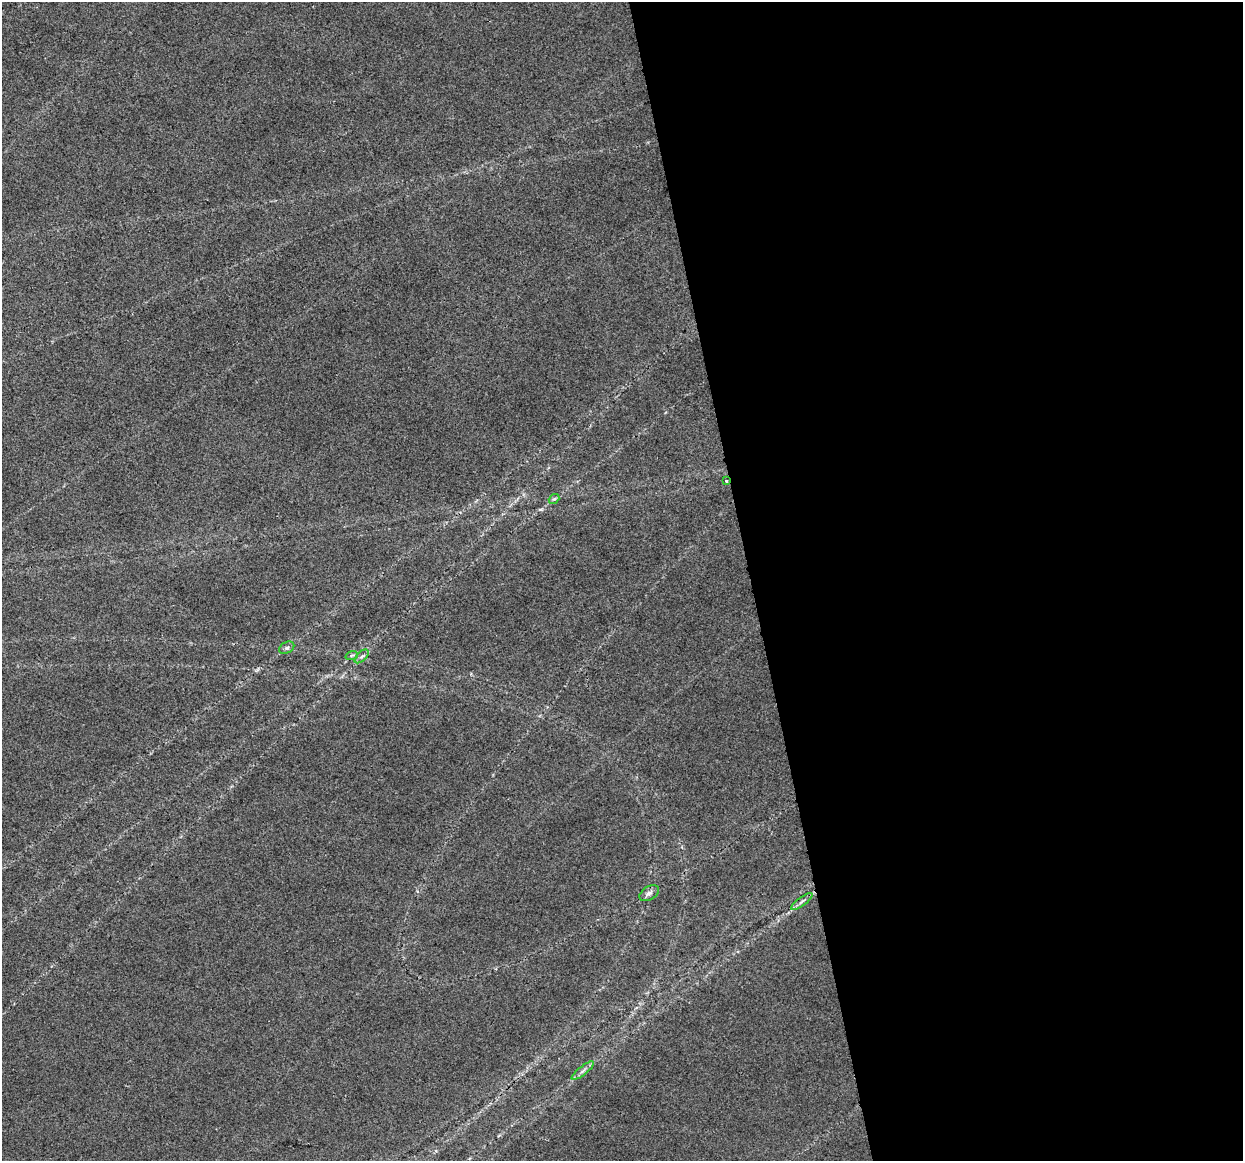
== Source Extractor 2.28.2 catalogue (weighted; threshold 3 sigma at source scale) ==
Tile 8 of 4 x 4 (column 4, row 2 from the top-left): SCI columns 3725-4965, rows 2398-3556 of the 4965 x 4747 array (HDU 1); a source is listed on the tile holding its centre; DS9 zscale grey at full resolution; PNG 1245 x 1163 px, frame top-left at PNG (2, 2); each listed source drawn as its Kron ellipse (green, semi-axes under 4 px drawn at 4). Shown black and unused: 40% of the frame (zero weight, under 2 of 3 exposures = <1% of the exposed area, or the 3 px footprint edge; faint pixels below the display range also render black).
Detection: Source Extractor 2.28.2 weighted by HDU 2 'WHT'; one run over the whole footprint, this tile lists its part. Background 0.0253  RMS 0.0084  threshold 0.0378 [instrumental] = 3 sigma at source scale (4.5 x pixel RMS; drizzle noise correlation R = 1.50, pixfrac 1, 0.0396/0.0396 arcsec/px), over >= 5 px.
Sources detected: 8; all 8 listed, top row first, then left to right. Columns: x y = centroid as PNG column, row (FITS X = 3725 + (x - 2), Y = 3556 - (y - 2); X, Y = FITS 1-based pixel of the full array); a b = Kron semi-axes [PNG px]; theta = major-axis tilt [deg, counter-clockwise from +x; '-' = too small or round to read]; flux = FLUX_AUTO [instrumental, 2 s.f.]
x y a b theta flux
726 481 3 2 - 0.87
554 499 6 4 39 1.5
287 648 8 5 29 2.2
352 655 6 4 18 1.4
362 656 9 4 44 2.3
649 893 11 6 31 3.4
802 902 13 3 38 2.8
583 1071 14 4 39 3.3
Overlapping masked pixels (flux is a lower limit): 1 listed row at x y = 726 481